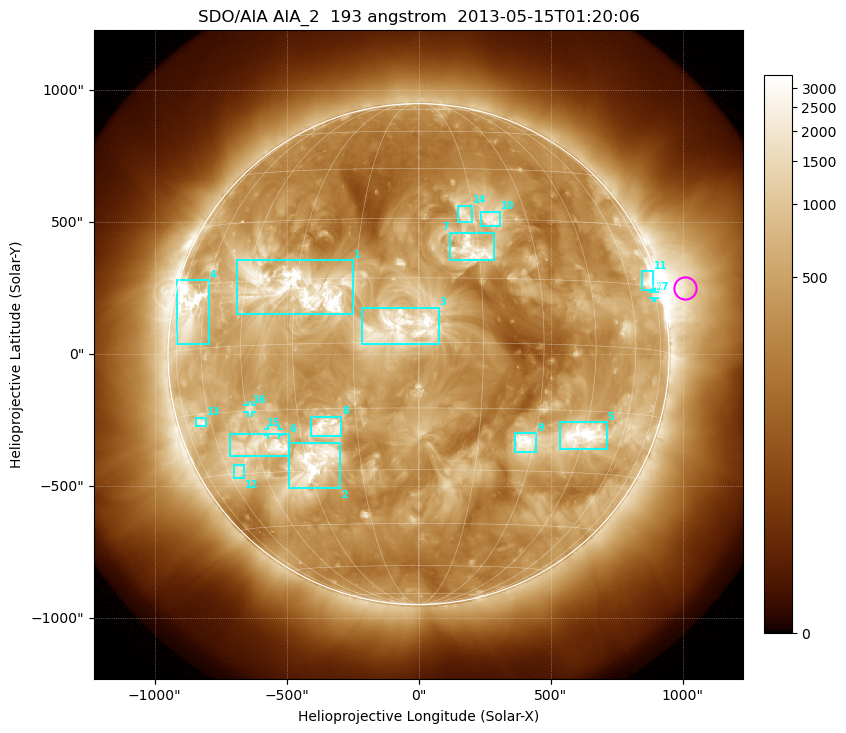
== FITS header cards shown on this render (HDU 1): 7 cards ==
TELESCOP= 'SDO/AIA'
INSTRUME= 'AIA_2'
WAVELNTH=                  193
WAVEUNIT= 'angstrom'
DATE-OBS= '2013-05-15T01:20:06.84'
CTYPE1  = 'HPLN-TAN'
CTYPE2  = 'HPLT-TAN'

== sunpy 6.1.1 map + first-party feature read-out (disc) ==
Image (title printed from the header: SDO/AIA AIA_2  193 angstrom  2013-05-15T01:20:06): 1024 x 1024 px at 2.4 arcsec/px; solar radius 949 arcsec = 396 px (full disc in frame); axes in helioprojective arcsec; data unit not stated in the header (colour bar unlabelled)
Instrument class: DISC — disc imager (sunpy class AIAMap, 193 A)
Bright regions (active regions / flare kernels): reference = the median radial profile (limb darkening/brightening removed); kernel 9 px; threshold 5 sigma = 1077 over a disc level ~382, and >= 1.15x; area >= 12 px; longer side >= 9 px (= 22 arcsec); searched inside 0.97 R_sun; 17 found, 17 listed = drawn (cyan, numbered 1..; 3 of them under ~33 arcsec drawn as corner ticks so the feature stays visible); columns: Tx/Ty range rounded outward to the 5 arcsec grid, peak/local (2 s.f.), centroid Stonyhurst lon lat
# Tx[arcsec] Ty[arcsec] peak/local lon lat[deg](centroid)
1 -690..-245 150..355 13 -30 +13
2 -490..-295 -510..-335 9.7 -28 -28
3 -215..80 35..175 5.3 -4 +4
4 -915..-795 35..280 15 -68 +9
5 535..715 -360..-255 11 +44 -21
6 -715..-490 -385..-300 8.3 -43 -23
7 115..285 355..460 6.5 +14 +22
8 -410..-290 -310..-235 6.3 -23 -19
9 365..450 -375..-300 8.9 +27 -23
10 235..310 485..540 5.1 +20 +30
11 845..890 245..315 9.2 +71 +16
12 -700..-660 -470..-420 5.4 -55 -29
13 -845..-805 -275..-240 6.6 -65 -17
14 145..205 500..565 4.6 +12 +31
15 -570..-530 -305..-280 4 -38 -20
16 -650..-630 -220..-195 4.8 -44 -15
17 885..895 210..235 4.1 +74 +13
Off-limb structures (1.02-1.3 R_sun): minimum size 162 px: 4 found; the strongest spans PA ~260..305 deg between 1.02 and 1.3 R_sun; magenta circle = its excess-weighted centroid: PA ~285 deg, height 1.1 R_sun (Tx ~1010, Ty ~250 arcsec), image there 6.6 x the reference